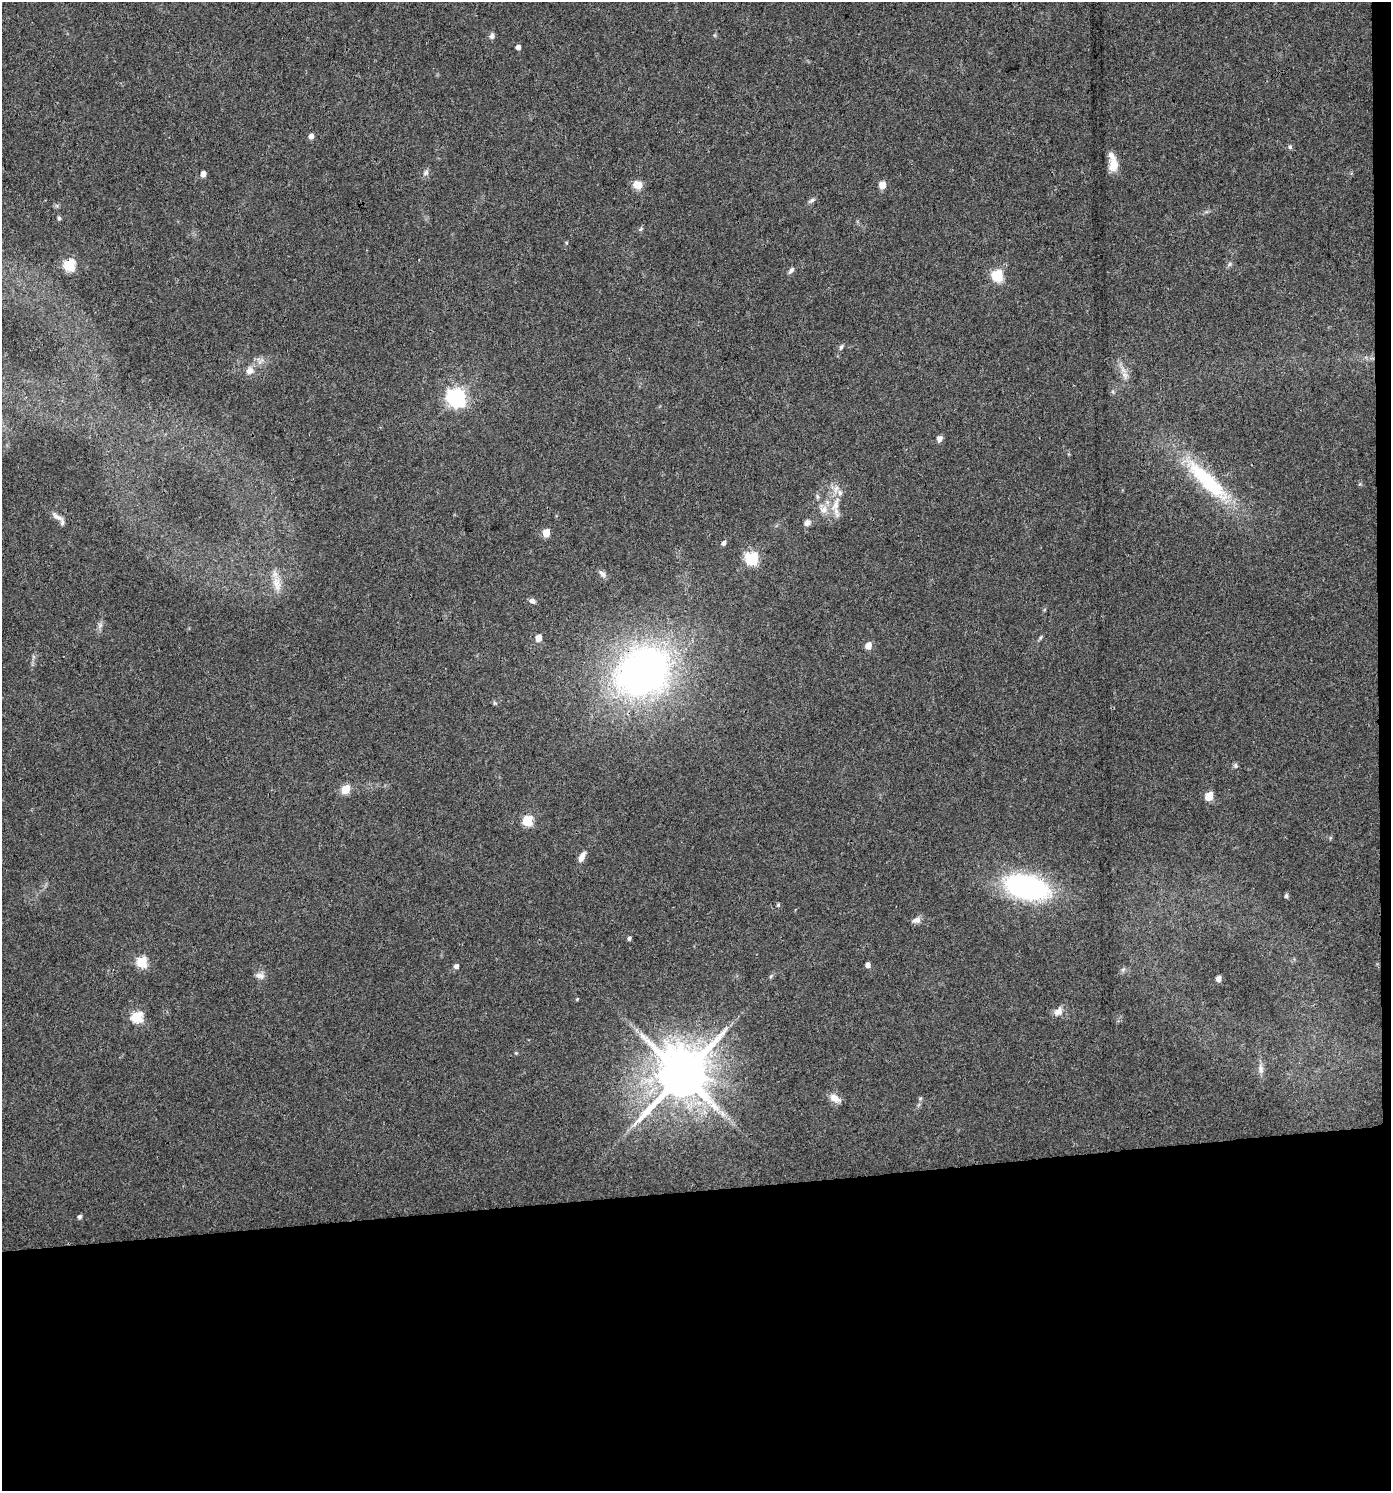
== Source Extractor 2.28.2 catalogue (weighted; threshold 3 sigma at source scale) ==
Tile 9 of 3 x 3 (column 3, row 3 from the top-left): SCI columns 2781-4169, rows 1-1489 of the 4213 x 4467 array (HDU 1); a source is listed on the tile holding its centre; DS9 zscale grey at full resolution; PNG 1393 x 1493 px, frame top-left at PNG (2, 2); no overlay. Shown black and unused: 21% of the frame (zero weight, under 3 of 4 exposures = <1% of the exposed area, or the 3 px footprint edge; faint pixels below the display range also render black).
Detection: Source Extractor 2.28.2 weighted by HDU 2 'WHT'; one run over the whole footprint, this tile lists its part. Background 0.0407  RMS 0.0042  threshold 0.0189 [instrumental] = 3 sigma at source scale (4.5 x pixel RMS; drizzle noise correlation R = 1.50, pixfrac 1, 0.0396/0.0396 arcsec/px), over >= 5 px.
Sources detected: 68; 3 inside a brighter listed object's ellipse — not listed separately; the other 65 listed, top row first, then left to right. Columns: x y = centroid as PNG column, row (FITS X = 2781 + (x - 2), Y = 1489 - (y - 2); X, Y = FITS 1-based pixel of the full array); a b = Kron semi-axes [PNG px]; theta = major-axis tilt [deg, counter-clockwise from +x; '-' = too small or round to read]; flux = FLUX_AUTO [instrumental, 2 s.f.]
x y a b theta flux
492 36 8 6 75 1.4
518 47 4 4 - 1.9
311 136 6 5 - 2
1290 147 6 6 - 0.74
1113 165 17 11 86 5.3
426 173 10 6 45 1.3
203 174 5 4 - 3.4
638 185 9 8 - 5.1
882 185 5 5 - 7.5
811 201 11 5 30 1.1
59 218 6 5 - 0.68
641 229 6 4 70 0.61
1229 264 7 4 88 0.76
69 265 6 6 - 42
791 270 10 5 54 1.2
997 275 6 6 - 36
841 347 7 5 60 0.91
261 360 12 3 49 1.1
250 371 11 9 36 2.8
1125 375 11 7 -60 2.5
456 398 7 7 - 180
940 438 5 5 - 2.7
1207 481 76 18 -44 39
817 497 8 4 -82 0.81
835 505 23 9 69 6
824 509 13 10 5 3.5
57 517 21 6 -33 2.8
807 523 8 7 - 1.9
546 533 5 5 - 8.1
723 543 6 5 - 1.2
751 558 6 6 - 56
603 574 11 6 -44 1.7
277 584 25 11 -80 6.2
532 601 8 6 -21 1.4
1041 637 6 4 71 0.6
538 638 5 5 - 5
868 645 5 5 - 4.8
643 672 51 42 31 200
495 703 5 5 - 0.57
1235 766 7 6 - 0.83
346 789 5 5 - 14
1209 796 6 5 - 13
528 821 6 5 - 25
582 857 13 6 61 2.8
1027 887 36 19 -14 88
1286 896 5 5 - 0.95
778 905 5 4 - 0.65
916 920 12 7 16 2
629 938 4 4 - 0.97
142 962 6 5 - 29
868 965 4 4 - 2.2
456 966 5 5 - 1.6
1123 970 6 5 - 0.88
260 976 13 8 -12 2.1
771 976 6 4 47 0.6
1218 979 6 5 - 1.7
577 999 4 3 - 0.39
1058 1011 14 10 50 2.8
137 1017 6 6 - 33
1261 1069 15 7 -85 2.3
682 1074 15 13 59 2900
835 1098 14 8 -32 3.6
921 1098 6 4 69 0.56
722 1114 11 6 -49 2.2
79 1217 5 4 - 1.1
Overlapping masked pixels (flux is a lower limit): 1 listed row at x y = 643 672